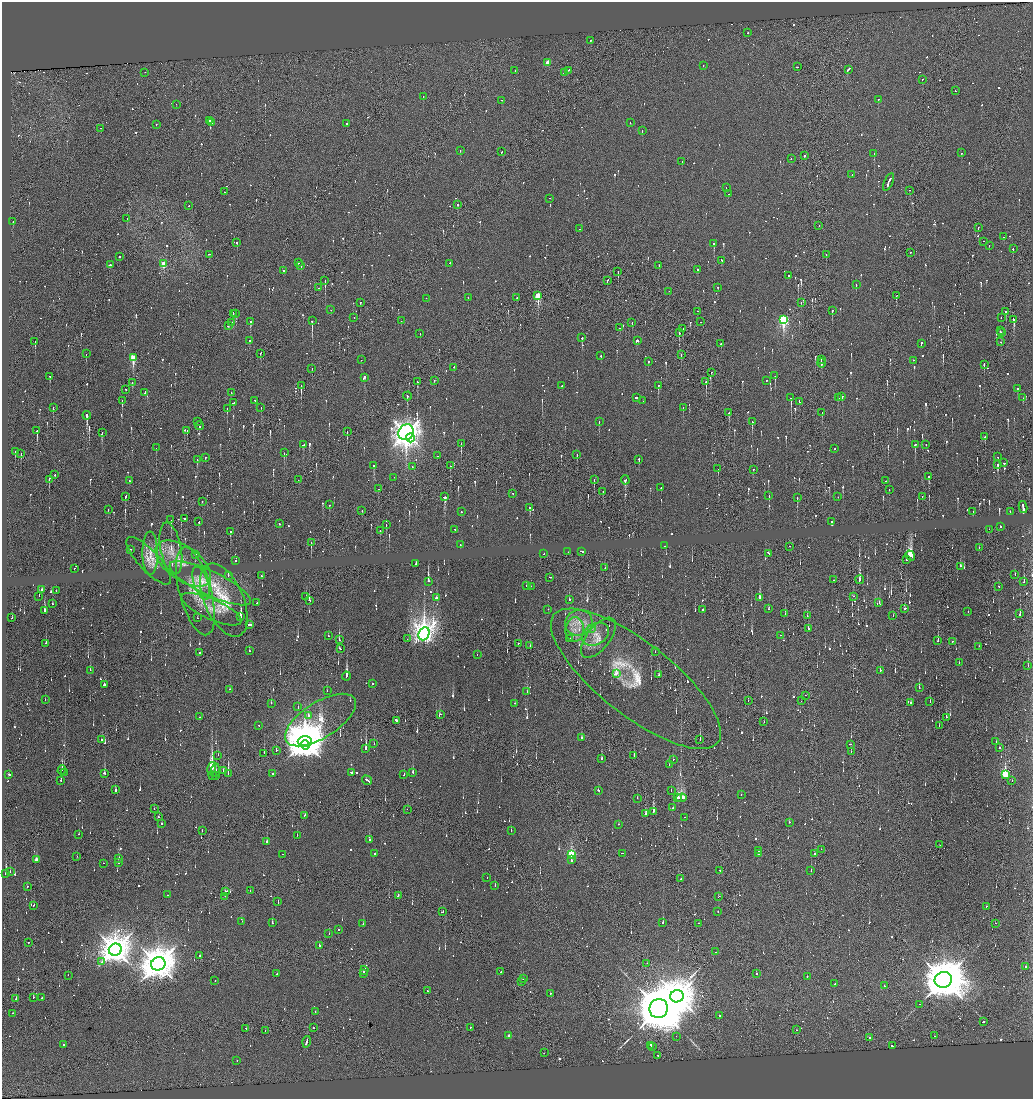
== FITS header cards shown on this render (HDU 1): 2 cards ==
NAXIS1  =                 2062
NAXIS2  =                 2193

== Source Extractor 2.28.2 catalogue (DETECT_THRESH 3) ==
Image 2062 x 2193 px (HDU 1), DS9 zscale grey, zoomed out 1/2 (1 PNG px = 2 x 2 image px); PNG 1035 x 1101 px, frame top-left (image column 2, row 2193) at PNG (2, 2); each listed source drawn as its Kron ellipse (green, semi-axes under 4 px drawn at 4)
Background 0.0603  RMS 0.46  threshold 1.39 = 3 sigma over >= 5 px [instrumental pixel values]
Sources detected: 1684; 234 cannot appear on this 1/2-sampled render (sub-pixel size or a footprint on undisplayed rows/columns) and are neither listed nor drawn; of the other 1450, the 500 brightest by FLUX_AUTO listed and drawn (950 fainter detections omitted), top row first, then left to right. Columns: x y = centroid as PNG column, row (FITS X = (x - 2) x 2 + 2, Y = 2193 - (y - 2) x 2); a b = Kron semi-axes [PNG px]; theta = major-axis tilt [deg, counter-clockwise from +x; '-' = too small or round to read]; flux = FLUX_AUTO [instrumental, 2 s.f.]
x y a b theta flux
748 33 2 2 - 9.5e+02
590 40 2 2 - 2.2e+03
548 62 2 2 - 2.8e+03
703 66 2 2 - 8.0e+02
797 67 2 2 - 1.6e+03
848 69 4 2 - 3.9e+03
515 70 2 1 - 3.2e+03
568 70 2 2 - 1.5e+03
145 72 2 2 - 1.7e+03
564 72 3 1 - 1.5e+03
922 79 2 2 - 7.4e+02
955 91 2 2 - 7.1e+02
423 97 2 2 - 1.2e+03
878 99 2 2 - 2.5e+03
502 100 2 1 - 1.5e+03
176 104 2 2 - 1.3e+03
209 120 2 2 - 7.4e+02
211 123 2 1 - 1.0e+03
347 123 2 2 - 1.4e+03
630 123 2 1 - 2.5e+03
156 124 2 2 - 7.3e+02
101 128 2 1 - 6.8e+02
642 131 2 2 - 1.0e+03
460 151 2 2 - 1.1e+03
501 152 2 1 - 1.5e+03
874 153 2 1 - 2.7e+03
961 153 2 2 - 3.1e+03
804 155 2 1 - 2.9e+03
791 158 2 1 - 7.3e+02
682 161 2 2 - 7.7e+02
852 174 2 2 - 1.2e+03
888 182 9 2 66 8.4e+03
726 187 2 2 - 6.9e+02
909 190 2 1 - 7.1e+02
224 192 2 1 - 1.4e+03
728 194 2 1 - 7.1e+02
550 198 2 1 - 1.2e+03
458 204 2 2 - 2.1e+03
189 205 2 1 - 3.2e+03
127 219 2 2 - 8.0e+02
13 222 2 1 - 1.4e+03
819 225 2 1 - 8.0e+02
978 228 2 1 - 2.0e+03
580 229 2 2 - 8.0e+02
1004 237 2 2 - 2.0e+03
984 241 2 1 - 1.8e+03
237 242 2 2 - 2.8e+03
714 244 2 2 - 3.1e+03
989 245 2 2 - 1.5e+03
1013 249 2 2 - 1.0e+03
911 252 2 1 - 7.4e+02
209 254 2 1 - 9.0e+02
826 254 2 1 - 2.1e+03
119 256 2 2 - 2.7e+03
722 260 3 2 - 1.1e+03
164 263 3 2 - 3.3e+03
298 263 2 2 - 2.4e+03
450 263 2 2 - 8.9e+02
110 265 3 1 - 3.2e+03
659 265 2 2 - 9.9e+02
301 266 2 2 - 1.5e+03
698 269 2 2 - 7.4e+02
284 270 2 2 - 9.6e+02
618 271 2 1 - 2.6e+03
789 276 2 1 - 5.8e+03
325 281 2 1 - 1.1e+04
607 281 3 1 - 2.1e+03
856 285 2 2 - 1.4e+03
718 287 2 1 - 1.5e+03
319 288 2 1 - 1.1e+03
669 291 2 1 - 7.7e+02
538 295 4 2 - 7.6e+03
896 296 2 2 - 1.6e+03
426 298 2 2 - 1.3e+03
468 298 2 1 - 8.9e+02
517 298 2 1 - 7.6e+02
360 302 2 2 - 1.2e+03
801 302 3 1 - 8.3e+02
331 310 2 2 - 1.6e+03
832 310 2 2 - 6.5e+03
698 311 2 1 - 6.8e+02
1006 312 3 2 - 9.9e+02
233 313 3 2 - 2.3e+03
236 314 2 2 - 1.2e+03
1001 317 2 1 - 7.0e+02
354 318 2 2 - 7.4e+02
783 319 4 3 - 2.5e+04
1014 320 3 2 - 4.6e+03
250 321 2 2 - 6.7e+03
312 321 2 2 - 2.4e+04
401 321 2 1 - 7.8e+02
232 322 2 1 - 7.8e+02
701 322 2 2 - 9.6e+02
632 323 2 1 - 1.1e+03
228 326 2 1 - 1.8e+03
620 328 2 2 - 9.3e+02
683 329 2 1 - 7.3e+03
1000 331 2 2 - 1.9e+03
679 333 2 1 - 1.3e+03
1001 333 2 2 - 7.3e+02
420 334 2 1 - 7.3e+02
582 338 2 2 - 1.3e+03
250 340 2 1 - 3.3e+03
637 340 2 2 - 1.7e+03
35 342 2 1 - 9.0e+02
1001 342 2 2 - 6.9e+02
921 343 3 2 - 2.3e+03
721 344 2 1 - 1.4e+03
86 354 2 2 - 1.4e+03
260 354 2 1 - 7.7e+02
681 354 2 1 - 6.9e+02
601 356 2 1 - 1.6e+03
133 357 4 2 - 6.5e+03
361 360 2 1 - 1.7e+03
821 360 3 1 - 2.2e+03
913 360 2 2 - 6.8e+02
648 361 2 1 - 4.7e+03
822 363 4 2 - 3.1e+03
984 365 3 2 - 3.5e+03
454 367 2 1 - 2.7e+03
312 368 2 1 - 2.5e+03
711 372 2 1 - 7.1e+02
50 376 3 2 - 1.1e+03
775 376 2 2 - 3.1e+03
364 377 4 2 - 3.5e+03
434 380 2 1 - 3.5e+03
766 380 2 2 - 1.4e+03
417 382 3 2 - 1.0e+03
706 382 2 1 - 1.8e+03
132 383 2 1 - 1.2e+03
658 385 2 2 - 4.6e+03
301 386 3 1 - 4.5e+03
562 386 2 2 - 1.0e+03
1017 388 2 2 - 8.2e+02
126 389 2 1 - 7.6e+02
145 392 2 2 - 1.3e+03
231 393 2 1 - 8.0e+02
407 396 4 2 - 2.2e+03
842 397 2 2 - 1.7e+03
637 398 3 2 - 3.2e+03
791 398 2 1 - 3.5e+03
838 398 2 2 - 1.2e+03
1023 398 2 1 - 1.7e+03
122 400 3 2 - 1.3e+03
255 400 2 2 - 9.3e+02
643 401 2 2 - 9.5e+02
799 402 3 1 - 6.5e+03
233 403 3 2 - 1.8e+03
53 407 2 2 - 2.1e+03
261 408 2 2 - 8.5e+02
683 408 2 2 - 8.3e+02
227 409 2 2 - 9.9e+02
729 413 2 2 - 3.9e+03
822 413 2 2 - 1.0e+03
87 415 4 2 - 4.7e+03
197 421 2 2 - 2.8e+03
599 421 2 2 - 3.7e+03
752 422 3 2 - 1.7e+03
199 426 4 1 - 1.8e+03
187 430 2 2 - 8.6e+02
36 431 2 1 - 8.1e+02
102 432 3 2 - 8.3e+02
347 432 2 1 - 2.3e+03
406 432 8 7 - 1.7e+05
985 437 2 1 - 1.2e+03
410 438 4 3 - 1.9e+03
461 444 3 2 - 1.1e+03
303 445 3 2 - 1.1e+03
915 445 2 2 - 1.1e+03
926 445 2 1 - 9.2e+02
156 448 2 2 - 1.3e+03
835 449 2 2 - 1.1e+03
15 451 2 2 - 7.7e+02
21 453 3 2 - 1.2e+03
284 453 2 1 - 1.2e+03
577 455 3 1 - 9.4e+02
437 456 2 2 - 7.1e+02
205 457 2 1 - 9.0e+02
998 457 2 2 - 8.2e+02
197 460 2 2 - 2.0e+03
639 460 3 2 - 1.8e+03
1004 463 2 2 - 1.0e+03
374 465 2 2 - 7.9e+03
998 465 3 2 - 1.8e+03
450 466 2 2 - 1.1e+03
412 467 2 1 - 8.0e+02
718 469 2 1 - 1.1e+03
753 469 2 2 - 1.5e+03
55 475 2 1 - 1.2e+03
929 476 3 2 - 1.4e+03
394 477 2 1 - 9.7e+02
49 479 2 1 - 1.1e+03
298 480 2 1 - 6.9e+02
594 480 2 1 - 7.0e+02
625 480 4 2 - 1.0e+03
129 481 2 2 - 5.1e+03
886 481 2 1 - 6.9e+02
661 487 2 2 - 7.9e+02
378 489 2 2 - 8.1e+02
889 490 2 1 - 1.6e+03
603 492 2 1 - 2.7e+03
513 493 2 1 - 8.5e+02
126 496 3 2 - 1.9e+03
769 496 3 2 - 8.2e+02
922 496 2 1 - 1.2e+03
445 497 3 3 - 2.1e+03
797 497 3 1 - 4.7e+03
838 497 2 2 - 7.3e+02
202 501 2 1 - 7.3e+02
329 505 2 2 - 1.1e+03
530 507 2 2 - 1.3e+03
1023 507 6 2 -79 8.5e+03
108 509 2 1 - 9.7e+02
362 510 2 2 - 1.2e+03
973 511 2 2 - 1.0e+03
461 512 2 1 - 4.0e+03
1010 512 3 1 - 7.9e+02
184 518 3 1 - 1.7e+03
171 520 3 2 - 2.3e+03
199 522 2 2 - 1.0e+03
832 522 3 2 - 1.7e+03
279 524 2 2 - 7.1e+02
386 525 2 2 - 7.7e+02
1000 527 2 2 - 1.6e+03
455 529 2 2 - 4.6e+03
989 529 2 1 - 7.3e+02
380 531 2 1 - 7.3e+02
230 532 2 1 - 1.1e+03
311 543 3 1 - 1.0e+03
460 544 2 1 - 2.1e+03
665 546 2 2 - 1.1e+03
790 546 2 1 - 7.8e+02
979 547 2 1 - 8.0e+02
130 549 2 2 - 1.5e+03
171 549 26 10 -79 1.6e+03
582 551 3 1 - 2.1e+03
568 552 2 1 - 1.1e+03
150 553 22 7 -90 1.4e+03
769 553 4 2 - 3.9e+03
544 554 2 2 - 1.7e+03
195 555 2 2 - 3.8e+03
910 555 5 4 - 6.0e+03
906 560 2 1 - 2.6e+03
149 561 31 10 -47 1.3e+03
236 561 2 2 - 2.1e+03
183 563 32 17 -35 2.9e+03
416 563 2 2 - 8.5e+02
961 566 2 2 - 2.2e+03
74 568 2 1 - 3.7e+03
605 568 2 1 - 1.1e+03
228 575 2 1 - 3.4e+03
1015 575 2 2 - 2.4e+03
261 576 2 1 - 6.9e+02
550 577 2 1 - 1.4e+03
834 580 2 2 - 7.7e+02
860 580 4 2 - 3.9e+03
428 581 3 2 - 2.6e+04
1024 582 2 1 - 3.2e+03
201 583 17 7 -71 1.2e+03
210 583 44 12 -26 3.1e+03
526 586 2 2 - 8.6e+02
531 586 2 1 - 1.2e+03
999 586 2 1 - 7.3e+02
42 589 2 2 - 9.5e+02
56 590 2 2 - 7.6e+02
195 591 45 16 -75 3.1e+03
39 596 2 1 - 8.0e+02
853 596 2 1 - 8.4e+02
306 597 2 1 - 1.4e+03
759 597 3 2 - 4.1e+03
436 598 2 2 - 1.4e+03
569 599 2 2 - 3.4e+03
224 600 39 19 -67 3.9e+03
309 600 2 2 - 9.3e+02
257 603 2 2 - 1.1e+03
879 603 2 2 - 7.1e+02
52 604 2 2 - 7.5e+02
212 609 32 10 -24 1.5e+03
548 609 2 1 - 1.1e+03
703 609 2 2 - 8.1e+02
769 609 2 2 - 1.1e+03
905 609 2 2 - 1.4e+03
44 611 2 2 - 6.5e+03
968 611 2 2 - 7.6e+02
785 614 2 1 - 7.8e+02
1020 614 3 2 - 2.8e+03
807 615 2 1 - 1.1e+03
893 616 2 1 - 9.6e+02
240 617 4 2 - 1.8e+04
12 618 2 1 - 1.2e+03
197 618 2 2 - 7.5e+02
579 623 14 12 23 1.7e+03
250 625 4 2 - 3.5e+03
591 628 3 2 - 8.1e+02
808 628 3 2 - 1.3e+03
575 630 12 9 85 1.1e+03
424 634 7 5 65 1.4e+05
596 634 14 10 32 1.2e+03
780 635 2 1 - 8.7e+02
328 636 2 2 - 1.0e+03
570 638 2 2 - 1.6e+03
598 638 24 11 52 1.3e+03
407 639 3 1 - 1.0e+03
339 640 2 2 - 1.0e+03
938 641 2 1 - 3.1e+03
953 641 2 2 - 1.5e+03
46 643 2 2 - 9.8e+02
518 643 2 2 - 1.3e+03
530 646 2 1 - 1.1e+03
979 646 2 1 - 2.0e+03
340 649 2 2 - 1.4e+03
249 650 2 2 - 1.1e+03
200 652 2 1 - 8.6e+02
655 652 2 2 - 1.2e+03
477 654 2 2 - 1.0e+03
959 662 2 2 - 6.9e+02
1028 666 2 2 - 1.1e+03
90 670 2 2 - 7.4e+02
880 670 2 2 - 2.6e+03
616 674 2 2 - 8.7e+02
659 674 2 2 - 9.5e+02
346 676 4 2 - 1.1e+04
636 679 104 36 -38 8.2e+03
372 683 2 2 - 6.1e+03
104 685 2 2 - 1.7e+04
919 688 2 2 - 2.9e+03
230 689 2 1 - 7.5e+02
327 690 2 2 - 8.4e+02
527 692 3 2 - 6.9e+02
805 695 2 1 - 8.5e+02
45 699 2 2 - 7.9e+02
748 701 2 1 - 1.0e+03
801 701 2 1 - 7.9e+02
930 702 2 1 - 7.3e+02
271 703 2 2 - 1.2e+03
515 703 2 2 - 2.0e+03
911 703 2 2 - 3.0e+03
298 707 2 2 - 7.1e+02
440 714 2 1 - 7.1e+02
308 715 2 2 - 1.4e+03
200 717 2 1 - 9.1e+02
946 717 2 1 - 1.2e+03
320 720 40 18 32 1.0e+04
396 720 3 2 - 8.2e+03
764 722 2 1 - 8.5e+02
259 725 2 1 - 1.3e+03
939 725 2 1 - 1.1e+03
581 737 2 2 - 2.2e+03
102 740 2 1 - 8.2e+02
700 740 2 1 - 1.1e+03
305 742 7 5 -2 4.1e+05
996 742 2 1 - 8.0e+02
374 744 2 1 - 7.6e+02
850 744 2 1 - 1.9e+03
305 745 5 4 - 7.8e+04
366 748 3 2 - 8.2e+03
999 748 2 1 - 7.5e+02
276 750 2 1 - 4.8e+03
851 752 2 2 - 7.0e+02
264 753 3 1 - 7.1e+02
218 755 2 2 - 1.0e+03
634 755 2 2 - 1.7e+03
601 759 2 2 - 2.1e+03
673 759 2 2 - 9.7e+02
669 765 2 2 - 7.5e+02
212 768 7 2 77 4.6e+05
62 770 5 2 - 1.3e+03
216 770 7 1 89 7.4e+02
223 771 2 2 - 1.6e+03
64 772 2 2 - 6.6e+03
352 772 3 1 - 4.1e+03
104 773 3 2 - 1.6e+03
228 773 3 1 - 4.1e+03
413 773 3 2 - 2.1e+03
9 774 3 2 - 9.7e+02
273 774 2 2 - 7.4e+02
404 774 2 2 - 1.1e+03
1005 774 4 2 - 1.2e+04
213 776 2 1 - 1.8e+03
216 776 2 1 - 5.8e+04
61 780 2 2 - 8.3e+02
367 780 5 2 - 4.7e+03
1012 781 2 2 - 1.2e+03
115 790 3 2 - 2.1e+03
598 790 2 2 - 3.8e+03
671 791 2 2 - 8.7e+02
741 795 2 2 - 7.7e+02
637 798 2 1 - 2.1e+03
677 798 4 2 - 6.3e+03
682 798 5 3 - 8.4e+03
673 808 2 2 - 1.4e+03
154 809 2 1 - 1.6e+03
407 809 2 1 - 1.4e+03
653 811 3 2 - 1.9e+03
646 814 3 2 - 1.7e+03
305 815 2 2 - 1.1e+03
158 817 2 1 - 7.1e+02
685 817 2 2 - 6.9e+02
789 822 2 2 - 8.3e+02
162 824 2 2 - 1.3e+03
618 824 2 2 - 8.2e+02
511 830 2 2 - 8.9e+02
202 831 2 1 - 8.8e+02
79 834 2 2 - 7.7e+02
297 835 2 2 - 9.0e+02
369 839 2 2 - 1.1e+03
267 841 2 2 - 1.7e+03
940 845 2 1 - 8.8e+02
821 849 2 1 - 9.4e+02
758 851 2 2 - 1.1e+03
374 853 2 1 - 7.8e+02
622 853 2 2 - 2.0e+03
283 854 2 2 - 1.2e+03
571 854 3 2 - 1.1e+04
758 854 2 2 - 1.1e+03
815 854 2 2 - 2.6e+03
77 856 2 1 - 8.9e+02
119 858 2 2 - 1.7e+03
36 860 3 2 - 1.2e+03
571 860 2 2 - 1.5e+03
118 862 2 2 - 1.4e+03
103 863 2 2 - 7.7e+02
720 870 2 1 - 2.8e+03
811 871 2 1 - 1.9e+03
10 872 2 2 - 9.3e+02
6 873 2 2 - 2.5e+03
487 878 2 1 - 1.2e+03
681 878 2 1 - 7.4e+02
27 886 2 1 - 2.3e+03
495 886 2 1 - 8.5e+02
225 891 2 2 - 6.9e+02
250 891 2 1 - 1.6e+03
168 895 2 2 - 8.1e+02
398 895 3 1 - 2.6e+03
225 896 2 1 - 1.2e+03
719 897 3 1 - 8.3e+02
278 902 3 1 - 9.7e+02
34 905 2 1 - 2.3e+03
986 907 2 2 - 1.3e+03
442 912 3 2 - 1.5e+03
718 912 2 2 - 1.2e+03
242 921 2 1 - 6.9e+02
272 923 2 2 - 1.4e+03
663 923 2 2 - 2.5e+03
699 923 2 1 - 2.0e+03
995 923 2 1 - 2.2e+03
363 924 2 2 - 1.3e+03
338 930 2 2 - 9.9e+02
329 934 2 1 - 1.5e+03
28 943 2 2 - 8.9e+02
319 946 3 2 - 1.3e+03
115 950 6 6 - 2.5e+05
716 952 2 2 - 8.8e+02
199 955 2 2 - 8.3e+02
102 962 3 2 - 1.7e+03
647 963 2 1 - 6.9e+02
158 964 7 6 - 3.6e+05
1026 967 2 2 - 1.7e+03
364 970 4 1 - 4.1e+03
501 972 2 1 - 8.1e+02
363 973 3 2 - 2.1e+03
277 974 2 2 - 1.7e+03
756 974 2 2 - 2.4e+03
68 975 2 2 - 1.1e+03
807 976 2 2 - 3.7e+03
523 979 2 2 - 1.0e+03
215 980 2 1 - 8.1e+02
943 980 9 8 - 6.0e+05
521 982 2 1 - 1.3e+03
835 984 2 1 - 7.3e+02
884 986 2 2 - 1.2e+03
428 991 2 2 - 9.4e+02
550 994 2 1 - 2.4e+03
677 996 6 6 - 2.3e+05
33 998 2 2 - 2.6e+03
42 998 2 2 - 1.0e+04
16 999 2 1 - 4.7e+03
919 1004 2 1 - 1.3e+03
659 1009 9 9 - 1.1e+06
315 1012 2 1 - 9.6e+02
12 1013 2 2 - 7.1e+02
719 1015 2 1 - 3.4e+03
983 1022 2 2 - 1.0e+03
313 1027 2 1 - 1.6e+03
470 1027 2 2 - 3.0e+03
246 1028 2 2 - 1.9e+03
797 1030 2 1 - 7.2e+02
265 1031 2 2 - 1.1e+03
509 1036 2 2 - 1.6e+03
676 1036 2 1 - 9.1e+02
934 1036 2 1 - 9.3e+02
869 1038 2 2 - 1.3e+03
306 1042 6 2 75 1.1e+04
64 1044 2 2 - 1.8e+03
651 1045 2 2 - 3.4e+03
892 1046 3 2 - 1.3e+03
652 1047 2 2 - 3.1e+03
544 1053 2 1 - 9.8e+02
658 1055 2 2 - 1.9e+03
237 1061 2 1 - 8.6e+02
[950 fainter detections neither listed nor drawn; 234 sub-pixel or undisplayed-footprint detections neither listed nor drawn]